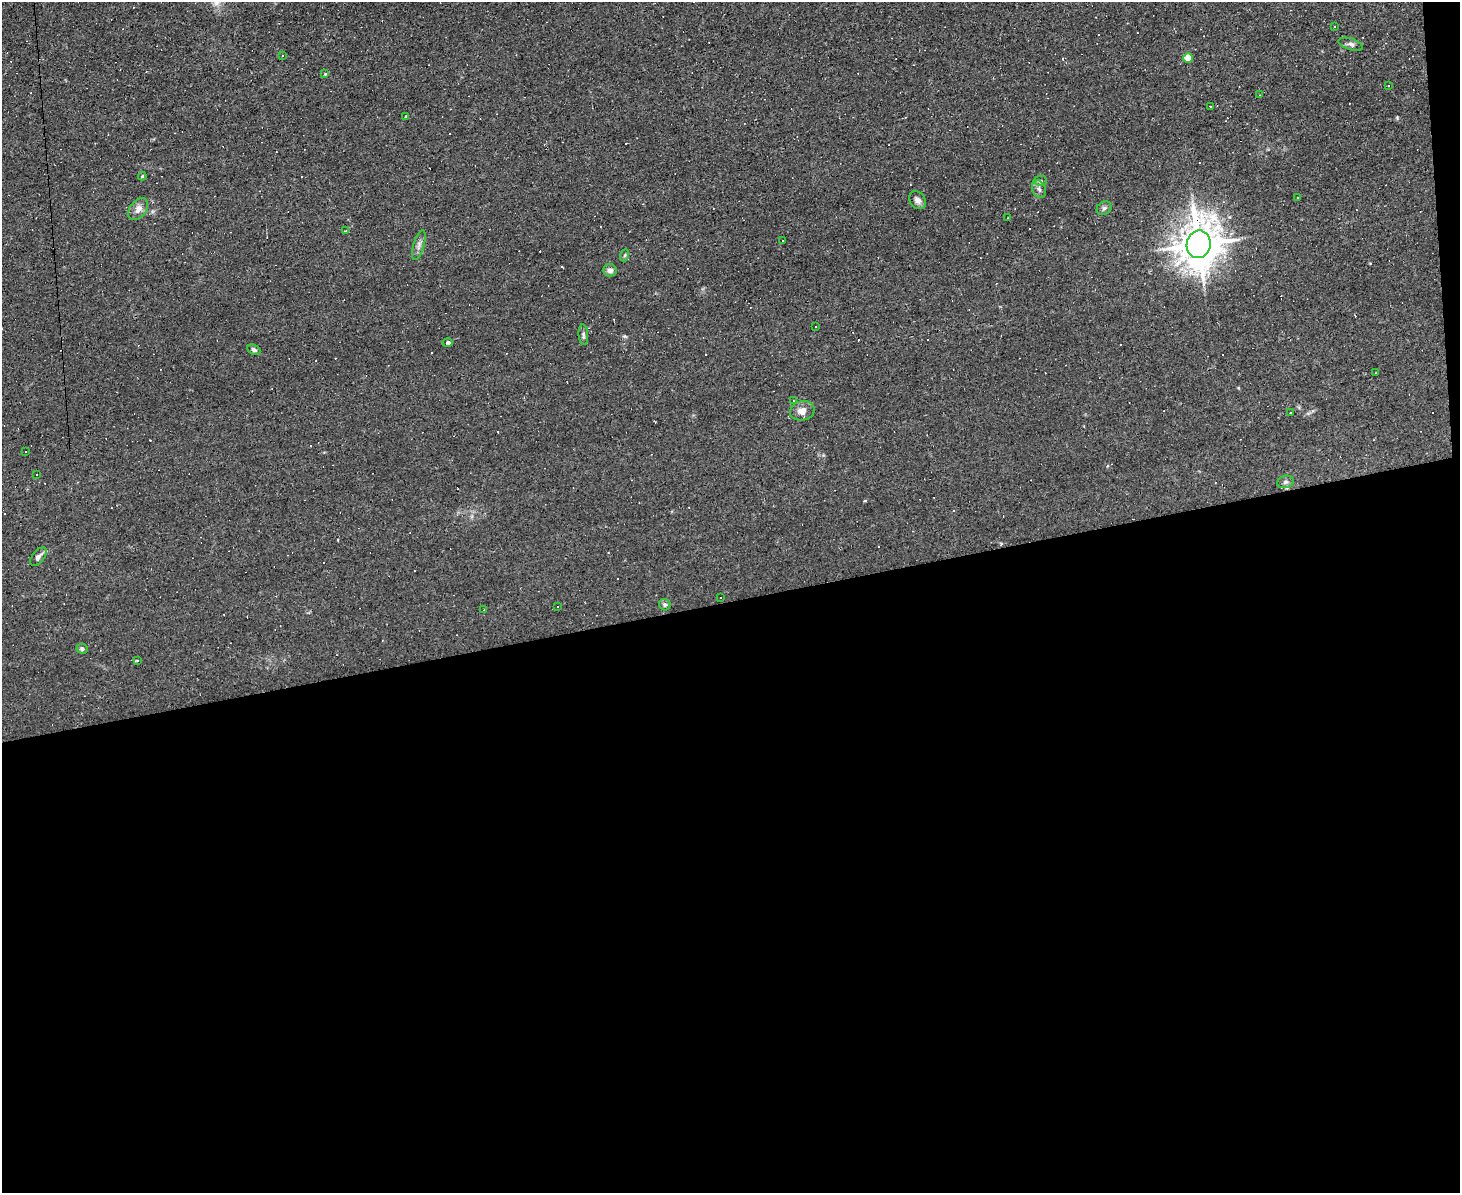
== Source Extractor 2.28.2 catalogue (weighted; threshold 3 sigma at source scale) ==
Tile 12 of 3 x 4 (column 3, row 4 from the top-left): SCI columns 3044-4501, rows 1-1191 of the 4742 x 4765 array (HDU 1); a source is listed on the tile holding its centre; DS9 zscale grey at full resolution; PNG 1462 x 1195 px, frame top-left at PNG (2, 2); each listed source drawn as its Kron ellipse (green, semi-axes under 4 px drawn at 4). Shown black and unused: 50% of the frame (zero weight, under 2 of 3 exposures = <1% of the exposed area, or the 3 px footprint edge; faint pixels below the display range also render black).
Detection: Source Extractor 2.28.2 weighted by HDU 2 'WHT'; one run over the whole footprint, this tile lists its part. Background 0.0153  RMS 0.0039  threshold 0.0178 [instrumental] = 3 sigma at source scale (4.5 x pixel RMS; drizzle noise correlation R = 1.50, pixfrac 1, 0.05/0.05 arcsec/px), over >= 5 px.
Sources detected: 75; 34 cosmic-ray / hot-pixel residue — neither listed nor drawn; the other 41 listed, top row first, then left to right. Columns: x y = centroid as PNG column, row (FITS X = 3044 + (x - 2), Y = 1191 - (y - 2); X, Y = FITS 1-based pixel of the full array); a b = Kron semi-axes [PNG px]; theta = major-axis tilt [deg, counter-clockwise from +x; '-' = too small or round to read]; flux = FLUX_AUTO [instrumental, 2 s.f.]
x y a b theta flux
1335 26 3 2 - 0.56
1351 44 12 5 -17 1.3
282 55 3 3 - 0.7
1188 58 5 4 - 6.7
325 74 3 3 - 0.3
1388 86 3 3 - 0.27
1260 95 3 2 - 0.2
1210 106 2 2 - 0.31
406 116 3 2 - 0.4
142 176 4 3 - 0.4
1041 181 6 5 - 0.63
1039 189 9 6 -66 1.4
1298 198 2 2 - 0.31
917 200 10 7 -53 1.6
1104 208 8 6 38 0.93
138 209 12 8 52 2.6
1008 218 2 2 - 0.24
345 231 4 2 - 0.33
783 240 2 2 - 0.32
1199 244 14 12 80 1200
419 245 15 5 74 1.7
625 255 6 4 71 0.52
610 270 7 6 - 1.4
815 326 3 2 - 0.55
583 335 10 5 -86 0.86
448 343 5 4 - 3.5
254 350 7 5 -26 0.89
1376 373 3 2 - 0.38
793 401 3 3 - 0.33
802 411 12 9 14 3.3
1290 413 2 2 - 0.33
26 451 3 3 - 0.61
36 474 3 3 - 0.8
1285 482 8 6 16 1
38 557 11 6 51 1.5
721 598 3 3 - 1.4
665 605 6 5 - 0.72
558 606 2 2 - 0.31
484 610 3 2 - 0.56
82 649 5 5 - 0.82
138 660 3 3 - 0.53
Overlapping masked pixels (flux is a lower limit): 1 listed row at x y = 1199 244
Unlisted compact peaks at least as high as the median listed source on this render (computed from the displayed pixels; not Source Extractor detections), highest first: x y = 1397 118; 624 336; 865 501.